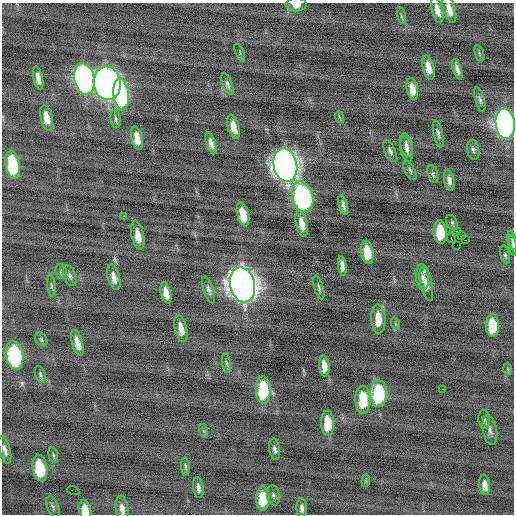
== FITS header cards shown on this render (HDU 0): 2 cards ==
NAXIS1  =                  512 / Axis length
NAXIS2  =                  512 / Axis length

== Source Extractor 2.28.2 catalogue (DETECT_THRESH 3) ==
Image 512 x 512 px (HDU 0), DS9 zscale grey, 1 PNG px = 1 image px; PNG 516 x 516 px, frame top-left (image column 1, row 512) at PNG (2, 3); each listed source drawn as its Kron ellipse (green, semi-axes under 4 px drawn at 4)
Background -0.65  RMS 0.81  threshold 2.44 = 3 sigma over >= 5 px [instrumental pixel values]
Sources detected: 94; all 94 listed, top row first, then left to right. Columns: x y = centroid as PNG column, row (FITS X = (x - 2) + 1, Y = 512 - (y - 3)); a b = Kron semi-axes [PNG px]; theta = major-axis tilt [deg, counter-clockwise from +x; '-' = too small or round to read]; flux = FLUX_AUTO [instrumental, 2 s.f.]
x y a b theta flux
296 5 10 6 -2 480
449 9 14 6 -73 540
437 10 13 5 -76 470
401 16 8 3 -77 87
240 52 9 3 -69 78
479 53 8 3 -71 90
428 68 12 5 -75 570
457 69 10 4 -71 250
38 78 12 4 -77 400
84 79 16 10 -78 24000
107 83 17 13 -82 47000
227 84 12 5 -69 180
412 89 11 5 -78 570
121 94 16 7 -83 6900
480 100 13 4 -75 170
339 117 6 3 -70 73
47 118 13 6 -78 680
116 119 9 5 -84 170
505 124 15 9 -84 30000
233 127 12 5 -74 650
438 134 14 4 -78 200
137 138 12 5 -77 680
211 143 11 4 -73 340
406 145 12 6 -79 230
407 149 13 6 -78 250
473 150 10 6 -81 170
390 151 11 5 -67 190
13 165 14 7 -81 3200
285 165 17 11 -78 53000
410 170 10 5 -61 140
433 174 9 5 -74 120
449 180 10 5 -80 270
303 197 16 10 -74 11000
343 205 10 4 -76 200
243 214 12 6 -76 960
124 216 2 2 - 210
452 222 8 5 -63 110
302 224 13 5 -77 620
457 231 3 2 - 290
440 232 11 6 -84 1700
138 235 14 6 -78 620
461 236 2 2 - 34
451 238 5 3 - 680
465 240 3 2 - 94
512 240 10 4 -77 130
457 245 2 2 - 110
513 245 10 3 -82 100
367 252 12 6 -81 1200
505 255 9 4 -78 120
342 266 10 4 -83 330
61 272 8 5 -71 120
70 275 11 6 -68 180
114 277 13 6 -75 410
423 277 13 6 -86 260
426 284 17 6 -77 500
242 285 18 12 -78 73000
51 286 11 4 -83 120
319 287 12 4 -73 160
209 290 14 5 -71 210
166 293 11 5 -76 510
378 319 15 7 -88 990
396 324 6 4 -70 78
493 325 11 6 -88 1800
181 329 14 6 -77 560
41 339 7 5 -59 110
77 343 13 5 -74 540
15 355 14 8 -80 7300
227 363 10 4 -79 120
324 366 10 5 -84 580
508 369 6 4 -88 73
40 375 9 5 -67 120
442 389 2 2 - 34
263 390 13 7 -87 3200
379 394 13 8 90 4500
363 400 14 7 -89 1900
484 419 9 6 -85 160
328 423 13 6 -88 1400
490 430 15 7 -80 320
204 431 7 4 -71 95
275 449 11 5 -81 210
5 450 14 5 -75 310
53 455 8 4 -76 90
186 467 9 4 -85 120
40 468 13 7 -80 2700
366 481 6 4 84 74
485 485 10 5 -84 400
198 488 10 5 -82 240
73 490 6 2 -19 380
273 495 10 6 -79 160
263 498 12 6 90 1800
53 507 11 5 -68 150
302 508 10 5 -88 250
122 509 13 6 -82 360
85 510 10 6 -76 830
At the frame edge (FLAGS 8, measured only in part): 7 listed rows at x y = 296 5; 449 9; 505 124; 512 240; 513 245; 122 509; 85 510